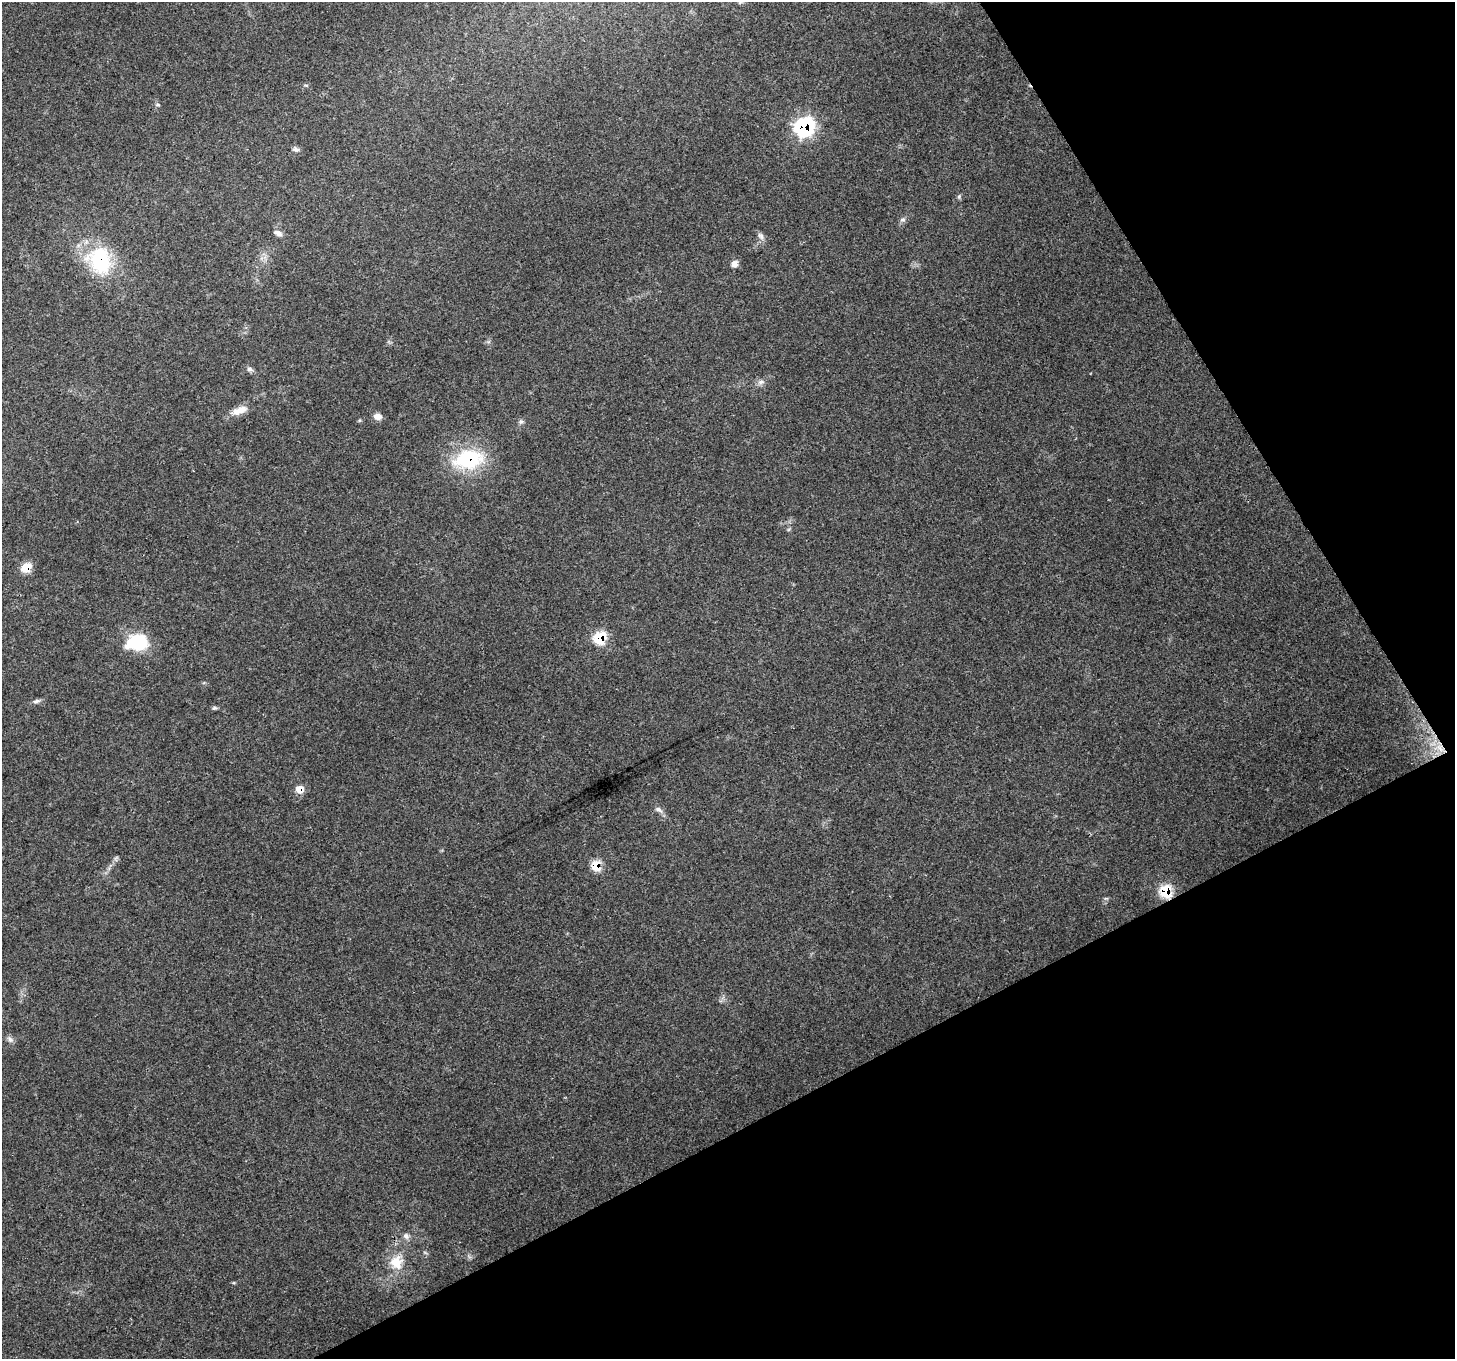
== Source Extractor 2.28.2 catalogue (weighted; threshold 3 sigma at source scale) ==
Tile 12 of 4 x 4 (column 4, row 3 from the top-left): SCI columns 4359-5811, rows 1467-2823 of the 5813 x 5708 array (HDU 1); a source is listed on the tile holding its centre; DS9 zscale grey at full resolution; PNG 1457 x 1361 px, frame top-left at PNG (2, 2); no overlay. Shown black and unused: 27% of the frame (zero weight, under 3 of 4 exposures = <1% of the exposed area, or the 3 px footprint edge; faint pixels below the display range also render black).
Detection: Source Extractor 2.28.2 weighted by HDU 2 'WHT'; one run over the whole footprint, this tile lists its part. Background 0.179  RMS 0.0072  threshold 0.0325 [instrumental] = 3 sigma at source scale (4.5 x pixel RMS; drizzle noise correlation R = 1.50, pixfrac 1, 0.0396/0.0396 arcsec/px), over >= 5 px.
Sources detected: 28; all 28 listed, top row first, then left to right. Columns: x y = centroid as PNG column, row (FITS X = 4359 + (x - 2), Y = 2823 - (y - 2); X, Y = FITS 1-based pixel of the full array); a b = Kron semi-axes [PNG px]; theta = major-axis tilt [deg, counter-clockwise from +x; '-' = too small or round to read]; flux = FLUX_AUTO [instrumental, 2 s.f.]
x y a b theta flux
158 105 7 3 0 0.87
804 127 10 9 - 130
296 149 9 5 -18 1.8
959 196 6 5 - 1.2
903 220 9 4 0 1.5
278 233 13 6 -25 3
761 236 11 7 -57 2.7
100 260 34 27 -70 54
734 264 7 6 - 4.3
249 369 7 6 - 1.9
761 382 10 6 16 2.7
239 410 22 9 20 8.1
378 416 9 7 -13 4.5
521 421 6 6 - 1.5
468 459 30 20 9 55
26 567 9 7 46 15
600 638 8 8 - 41
137 642 22 16 6 37
36 701 10 5 18 2
214 708 7 5 13 1.2
1439 748 17 12 -20 14
299 789 7 7 - 9.4
659 809 11 6 -27 2.8
596 866 7 6 - 23
1165 891 9 8 - 40
10 1039 10 6 -38 2.6
406 1236 9 7 -45 2.5
396 1262 19 17 -70 14
Overlapping masked pixels (flux is a lower limit): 9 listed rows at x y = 804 127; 100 260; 468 459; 26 567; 600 638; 1439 748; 299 789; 596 866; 1165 891